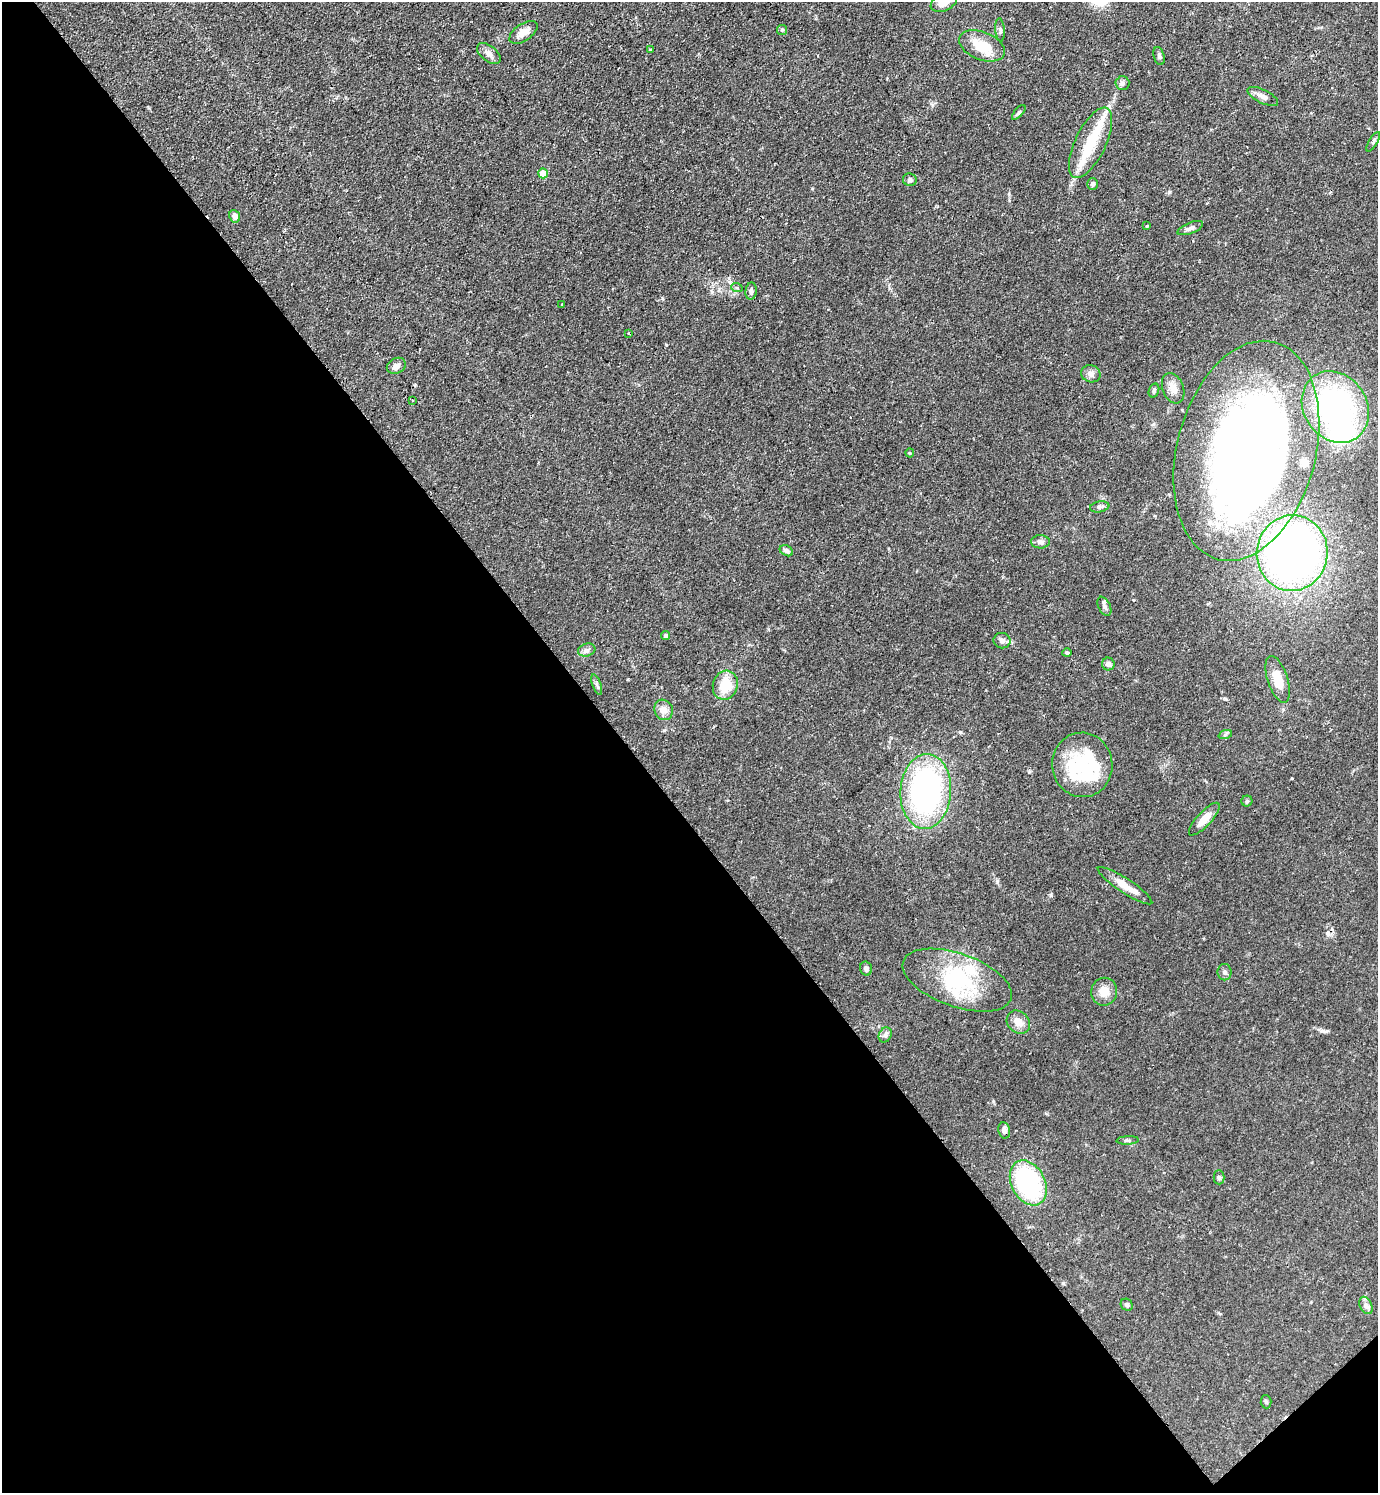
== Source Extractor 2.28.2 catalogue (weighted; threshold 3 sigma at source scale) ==
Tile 14 of 4 x 4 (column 2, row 4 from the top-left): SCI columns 1536-2911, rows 2-1492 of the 5965 x 5968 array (HDU 1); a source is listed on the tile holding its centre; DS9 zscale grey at full resolution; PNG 1380 x 1495 px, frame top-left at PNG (2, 2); each listed source drawn as its Kron ellipse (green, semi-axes under 4 px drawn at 4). Shown black and unused: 46% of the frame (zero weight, under 2 of 3 exposures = <1% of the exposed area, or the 3 px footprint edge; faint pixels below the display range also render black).
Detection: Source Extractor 2.28.2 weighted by HDU 2 'WHT'; one run over the whole footprint, this tile lists its part. Background 0.0833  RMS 0.0061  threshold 0.0273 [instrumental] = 3 sigma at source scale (4.5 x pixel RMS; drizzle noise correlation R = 1.50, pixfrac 1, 0.05/0.05 arcsec/px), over >= 5 px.
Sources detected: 79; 10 inside a brighter object's white glare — neither listed nor drawn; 5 inside a brighter listed object's ellipse — not listed separately; the other 64 listed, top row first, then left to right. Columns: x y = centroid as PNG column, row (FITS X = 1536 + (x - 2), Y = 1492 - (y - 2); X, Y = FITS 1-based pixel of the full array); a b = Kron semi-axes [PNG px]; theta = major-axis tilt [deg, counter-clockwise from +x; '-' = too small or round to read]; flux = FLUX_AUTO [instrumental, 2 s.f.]
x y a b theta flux
944 2 14 8 26 5.8
782 30 5 5 - 1
1000 30 11 4 -85 1.4
523 32 16 8 34 5.2
982 46 24 14 -22 15
650 49 3 2 - 0.48
489 54 14 7 -38 3.2
1159 56 9 5 -76 1.4
1122 83 7 7 - 1.8
1263 96 17 6 -26 3.5
1019 112 9 4 49 1.1
1373 142 11 3 59 1.1
1091 143 38 15 64 21
543 173 5 4 - 10
910 180 7 6 - 1.5
1093 184 6 5 - 1.4
235 216 6 5 - 3
1147 226 3 3 - 0.48
1190 228 14 5 22 2.3
737 288 6 3 -19 0.77
751 291 8 5 83 2.2
562 304 3 2 - 0.71
629 333 3 2 - 1
396 366 10 7 27 2.8
1091 374 10 8 -21 2.9
1173 388 16 10 -68 5.5
1154 390 7 5 72 1.2
412 400 3 3 - 0.6
1335 407 37 31 -56 120
1246 451 112 69 75 500
910 453 4 4 - 0.61
1100 507 10 5 10 1.7
1040 542 9 6 -1 2.5
786 551 7 5 -30 2.1
1292 553 38 35 81 310
1104 606 10 6 -64 2
666 636 4 4 - 1.3
1002 641 8 7 - 2.7
587 650 9 6 17 1.9
1067 653 4 4 - 0.68
1108 664 6 6 - 2.3
1278 679 24 10 -72 11
597 685 11 4 -70 1.4
725 685 15 12 72 16
664 710 10 9 - 4.5
1225 735 7 4 19 1
1082 765 32 30 -83 29
926 791 37 25 86 140
1247 801 5 5 - 0.91
1204 819 21 7 47 7.7
1125 886 32 7 -33 8.7
866 969 7 6 - 2.1
1225 972 8 7 - 1.7
957 980 57 26 -19 47
1104 992 14 13 - 7.1
1018 1022 13 10 -44 5.3
885 1035 8 6 62 1.7
1004 1130 8 6 -79 2.6
1128 1140 11 4 3 1.4
1219 1177 7 5 -89 1.3
1028 1183 24 16 -62 69
1127 1305 6 5 - 1.1
1366 1305 9 6 -63 2.1
1266 1402 6 5 - 1
Isophote crosses this tile's border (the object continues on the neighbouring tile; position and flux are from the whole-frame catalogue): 2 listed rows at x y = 944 2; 1246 451
Unlisted compact peaks at least as high as the median listed source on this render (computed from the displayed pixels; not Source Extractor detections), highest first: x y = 1051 895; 997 881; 1323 1031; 1169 192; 662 298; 993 1101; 1225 699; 1292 778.